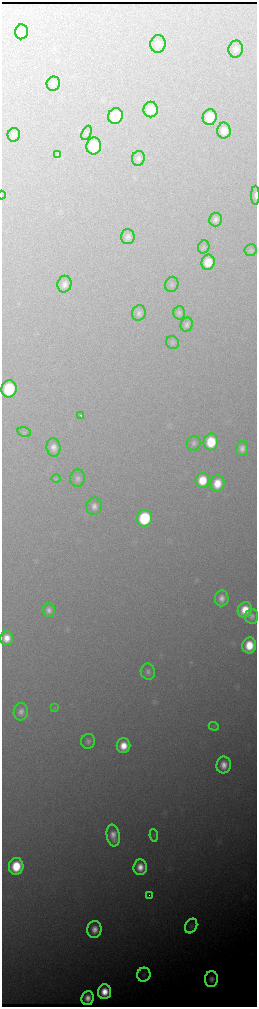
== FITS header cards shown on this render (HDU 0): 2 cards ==
NAXIS1  =                  510 / length of data axis 1
NAXIS2  =                 2010 / length of data axis 2

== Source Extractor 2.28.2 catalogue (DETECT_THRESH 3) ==
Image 510 x 2010 px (HDU 0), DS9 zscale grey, zoomed out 1/2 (1 PNG px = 2 x 2 image px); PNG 259 x 1009 px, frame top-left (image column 2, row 2010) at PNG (2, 2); each listed source drawn as its Kron ellipse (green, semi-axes under 4 px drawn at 4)
Background 2230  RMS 30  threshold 89.2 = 3 sigma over >= 5 px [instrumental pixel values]
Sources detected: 63; all 63 listed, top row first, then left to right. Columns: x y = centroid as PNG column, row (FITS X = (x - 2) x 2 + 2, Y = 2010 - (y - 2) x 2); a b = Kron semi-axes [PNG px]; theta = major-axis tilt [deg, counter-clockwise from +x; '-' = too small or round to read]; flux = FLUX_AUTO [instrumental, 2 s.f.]
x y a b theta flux
21 32 7 6 - 59000
158 44 9 7 82 41000
236 49 8 7 - 34000
53 84 7 6 - 18000
151 109 8 7 - 110000
115 116 8 7 - 280000
210 117 8 7 - 170000
224 131 8 6 -90 71000
86 133 7 4 67 11000
14 135 7 6 - 24000
94 146 8 7 - 270000
58 155 4 3 - 7800
138 158 7 6 - 21000
2 195 4 1 - 3300
255 195 9 3 90 20000
215 220 7 6 - 27000
128 237 7 7 - 28000
204 247 6 5 - 13000
251 250 6 6 - 13000
208 262 7 6 - 110000
64 284 8 7 - 40000
172 284 8 6 72 18000
139 313 8 6 71 26000
179 313 6 6 - 17000
187 325 7 6 - 24000
172 342 7 6 - 14000
9 389 8 7 - 450000
81 416 2 2 - 200000
24 432 7 5 -13 12000
211 442 8 7 - 250000
194 443 7 7 - 22000
53 447 9 7 -83 49000
242 449 7 6 - 40000
78 478 8 7 - 28000
56 479 5 3 - 7800
202 480 7 7 - 160000
217 483 8 7 - 120000
94 506 9 7 79 40000
144 518 8 7 - 550000
222 598 8 6 84 48000
49 610 7 6 - 34000
245 610 8 7 - 140000
252 616 7 6 - 29000
7 638 7 6 - 81000
249 645 8 7 - 170000
148 672 8 7 - 25000
55 708 4 2 - 4400
21 712 9 7 82 39000
214 726 5 4 - 9100
88 741 7 7 - 23000
123 746 7 7 - 120000
224 765 8 7 - 77000
113 835 11 6 -81 77000
154 835 6 2 -81 5600
16 866 8 7 - 270000
140 867 7 7 - 90000
149 895 2 1 - 9400
191 926 8 5 61 16000
94 929 8 7 - 80000
144 975 7 6 - 16000
211 979 8 6 89 54000
104 992 7 6 - 150000
88 998 7 6 - 69000
At the frame edge (FLAGS 8, measured only in part): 2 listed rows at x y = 2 195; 255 195